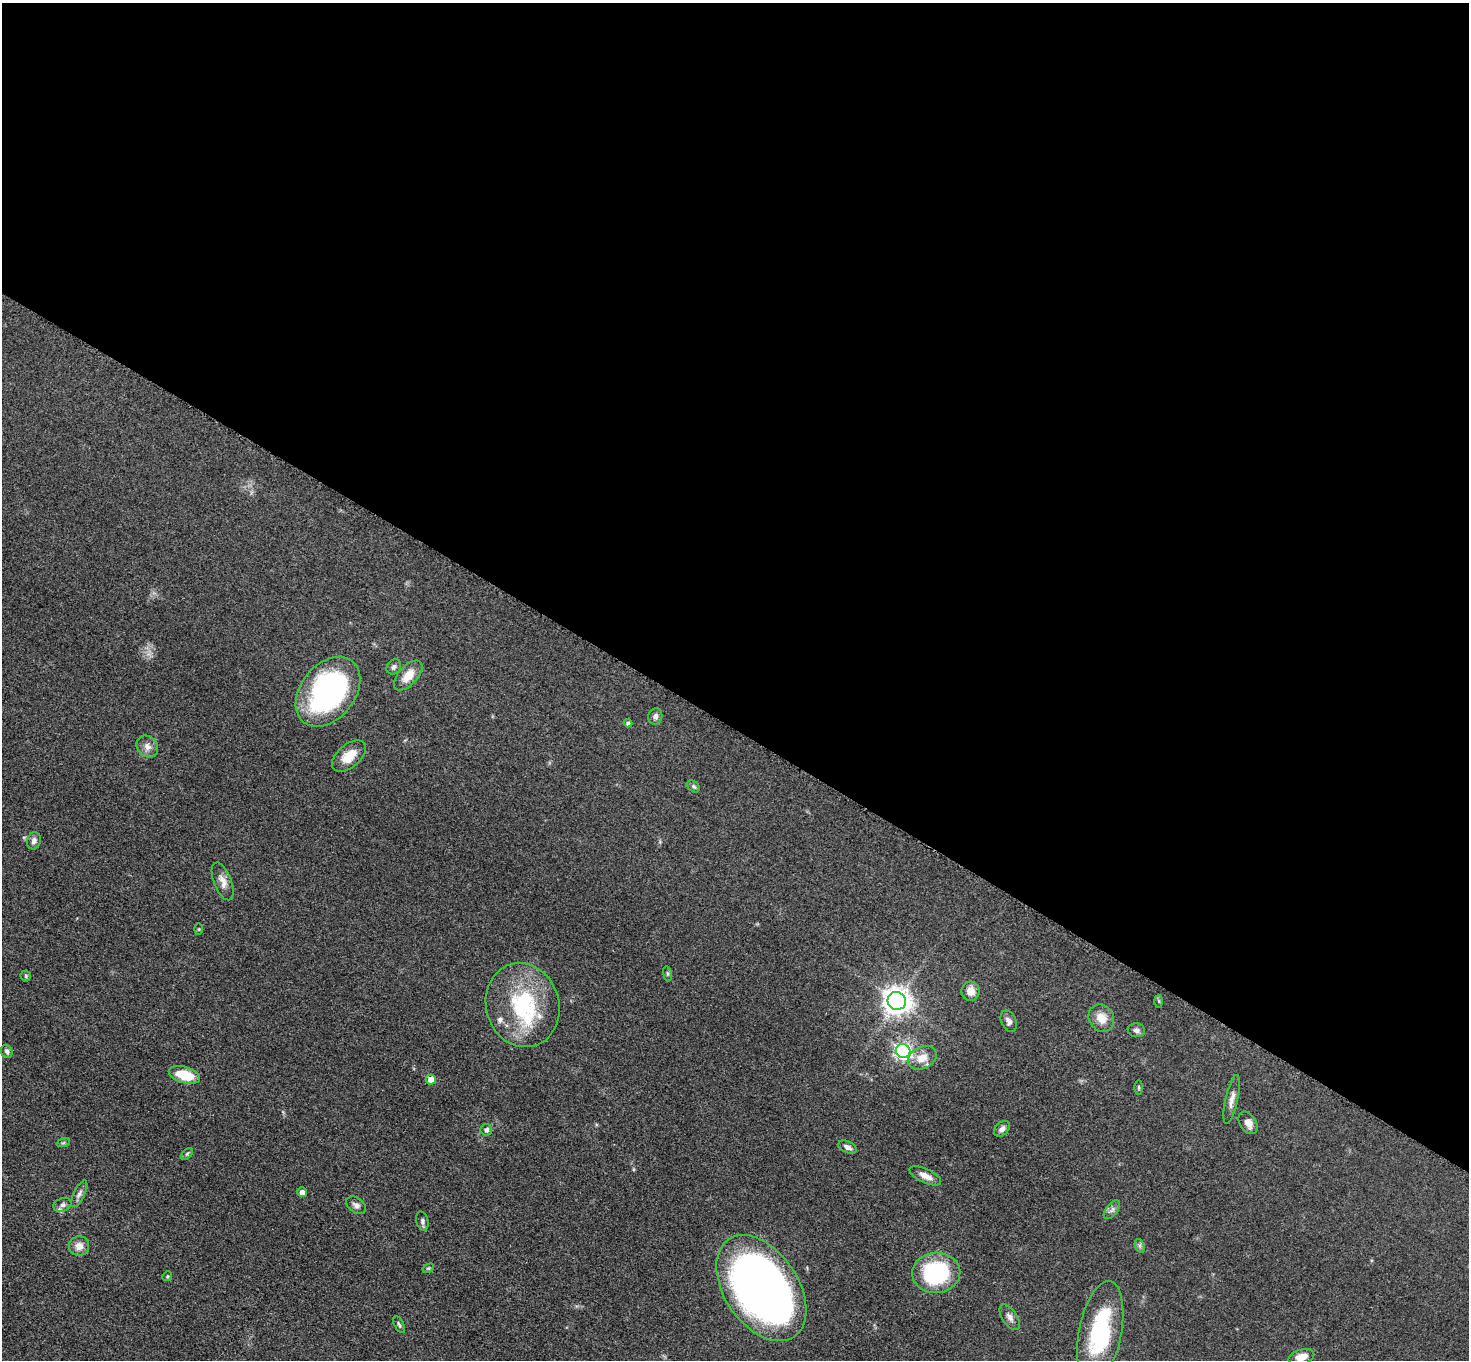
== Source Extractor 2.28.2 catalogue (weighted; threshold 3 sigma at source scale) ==
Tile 3 of 4 x 4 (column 3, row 1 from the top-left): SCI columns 2948-4414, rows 4237-5594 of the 5891 x 5895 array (HDU 1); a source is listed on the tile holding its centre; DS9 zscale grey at full resolution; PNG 1471 x 1362 px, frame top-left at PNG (2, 3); each listed source drawn as its Kron ellipse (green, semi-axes under 4 px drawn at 4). Shown black and unused: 54% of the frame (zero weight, under 3 of 5 exposures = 1% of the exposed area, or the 3 px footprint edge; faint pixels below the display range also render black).
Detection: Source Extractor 2.28.2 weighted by HDU 2 'WHT'; one run over the whole footprint, this tile lists its part. Background 0.0481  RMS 0.0052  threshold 0.0233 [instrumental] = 3 sigma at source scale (4.5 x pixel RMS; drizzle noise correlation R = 1.50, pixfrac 1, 0.05/0.05 arcsec/px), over >= 5 px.
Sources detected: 54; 4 inside a brighter listed object's ellipse — not listed separately; the other 50 listed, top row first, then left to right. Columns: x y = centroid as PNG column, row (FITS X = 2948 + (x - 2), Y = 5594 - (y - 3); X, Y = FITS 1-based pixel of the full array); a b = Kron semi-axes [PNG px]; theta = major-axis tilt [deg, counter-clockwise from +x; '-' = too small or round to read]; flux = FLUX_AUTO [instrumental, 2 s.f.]
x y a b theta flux
394 667 8 6 48 1.6
408 676 18 9 47 7.5
328 692 39 27 51 110
655 716 8 7 - 1.8
628 723 4 4 - 1.3
147 747 12 10 -46 3.4
349 756 20 11 40 8.6
694 786 7 5 -40 0.99
34 841 8 6 76 2.1
223 881 20 8 -69 3.9
199 929 5 4 - 0.5
667 974 8 4 -82 0.77
26 976 5 5 - 0.71
970 991 10 9 - 4.3
897 1001 9 9 - 560
1159 1001 6 4 -88 0.64
523 1005 42 36 -73 50
1101 1018 14 12 -57 6.9
1009 1021 11 7 -65 2
1136 1030 9 7 -9 1.8
7 1051 7 5 -68 1.3
903 1051 7 7 - 150
922 1058 15 11 25 6.8
184 1075 16 8 -16 14
431 1079 5 5 - 4.6
1139 1087 7 3 -89 0.65
1232 1100 25 6 78 3.8
1248 1123 12 8 -57 3.7
1002 1129 9 6 45 2.2
486 1130 6 6 - 1.5
63 1143 7 4 19 0.75
847 1147 10 5 -24 2.2
187 1154 7 4 45 0.76
925 1176 17 7 -25 4.1
302 1192 5 4 - 3.2
79 1194 14 5 64 2.2
62 1205 9 6 19 1.6
356 1205 11 7 -36 2.1
1112 1210 11 5 52 1.7
422 1221 10 6 -76 1.4
79 1246 10 9 - 4.2
1140 1246 7 4 -71 1.1
428 1268 6 4 29 0.63
936 1273 24 20 3 50
167 1276 5 4 - 0.57
761 1288 59 37 -56 380
1010 1317 14 7 -56 2.7
399 1325 9 4 -63 1.1
1100 1333 52 21 79 53
1301 1357 13 7 16 5.6